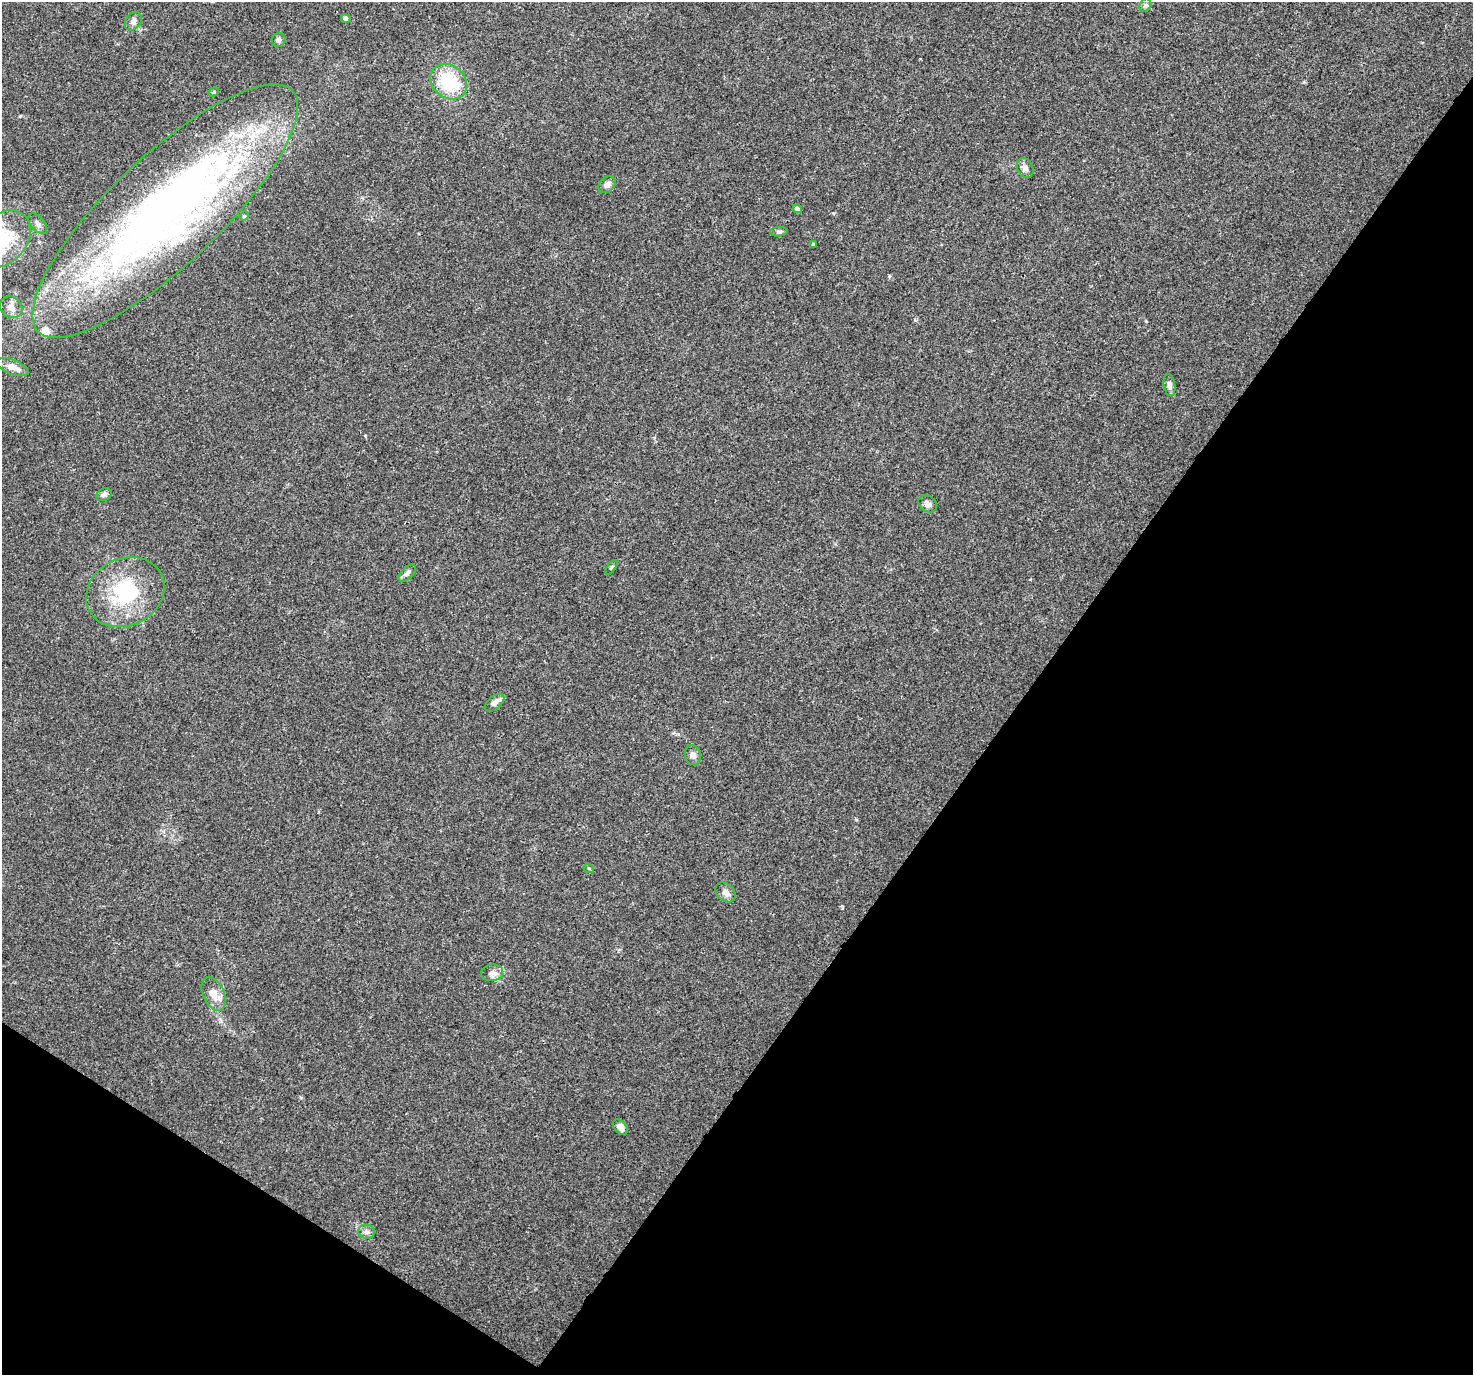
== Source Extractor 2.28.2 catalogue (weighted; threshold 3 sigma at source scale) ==
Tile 15 of 4 x 4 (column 3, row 4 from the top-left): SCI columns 2975-4445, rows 235-1607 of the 5958 x 6028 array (HDU 1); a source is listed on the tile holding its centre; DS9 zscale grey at full resolution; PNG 1475 x 1377 px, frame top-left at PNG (2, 2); each listed source drawn as its Kron ellipse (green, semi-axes under 4 px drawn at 4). Shown black and unused: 35% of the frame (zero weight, under 3 of 4 exposures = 5% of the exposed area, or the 3 px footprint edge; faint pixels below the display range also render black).
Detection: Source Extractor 2.28.2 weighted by HDU 2 'WHT'; one run over the whole footprint, this tile lists its part. Background 0.016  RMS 0.0026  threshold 0.0118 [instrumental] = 3 sigma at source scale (4.5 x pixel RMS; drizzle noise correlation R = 1.50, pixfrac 1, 0.0396/0.0396 arcsec/px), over >= 5 px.
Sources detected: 34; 3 inside a brighter listed object's ellipse — not listed separately; the other 31 listed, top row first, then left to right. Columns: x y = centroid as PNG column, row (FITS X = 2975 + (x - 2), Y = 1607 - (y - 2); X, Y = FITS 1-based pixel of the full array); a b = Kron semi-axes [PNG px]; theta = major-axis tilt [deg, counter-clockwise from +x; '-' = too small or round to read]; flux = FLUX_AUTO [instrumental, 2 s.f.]
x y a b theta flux
1145 5 7 5 59 0.59
346 18 5 4 - 0.89
133 21 10 7 53 1
278 40 7 6 - 0.75
449 82 20 16 -42 13
213 92 5 4 - 0.36
1025 168 10 8 -61 1.2
607 185 9 7 41 1.1
797 209 4 4 - 0.8
165 211 175 54 43 190
244 216 5 4 - 0.32
38 224 12 6 -49 0.99
779 232 8 5 4 0.52
3 239 32 23 49 13
813 244 3 3 - 0.23
11 307 12 10 -38 2.1
12 367 17 7 -21 2.6
1169 385 11 6 -81 1.1
104 495 8 6 26 0.79
928 504 10 7 -33 1.2
611 567 8 4 54 0.42
407 573 11 5 45 0.91
125 592 40 33 27 20
495 703 11 6 38 1.3
693 755 10 7 -73 1.3
589 869 5 3 - 0.23
726 892 11 8 -42 1.4
492 973 11 8 7 1.4
214 994 18 10 -65 3.2
620 1127 9 6 -47 1.4
367 1232 8 7 - 0.94
Isophote crosses this tile's border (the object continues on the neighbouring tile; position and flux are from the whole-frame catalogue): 1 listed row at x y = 3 239